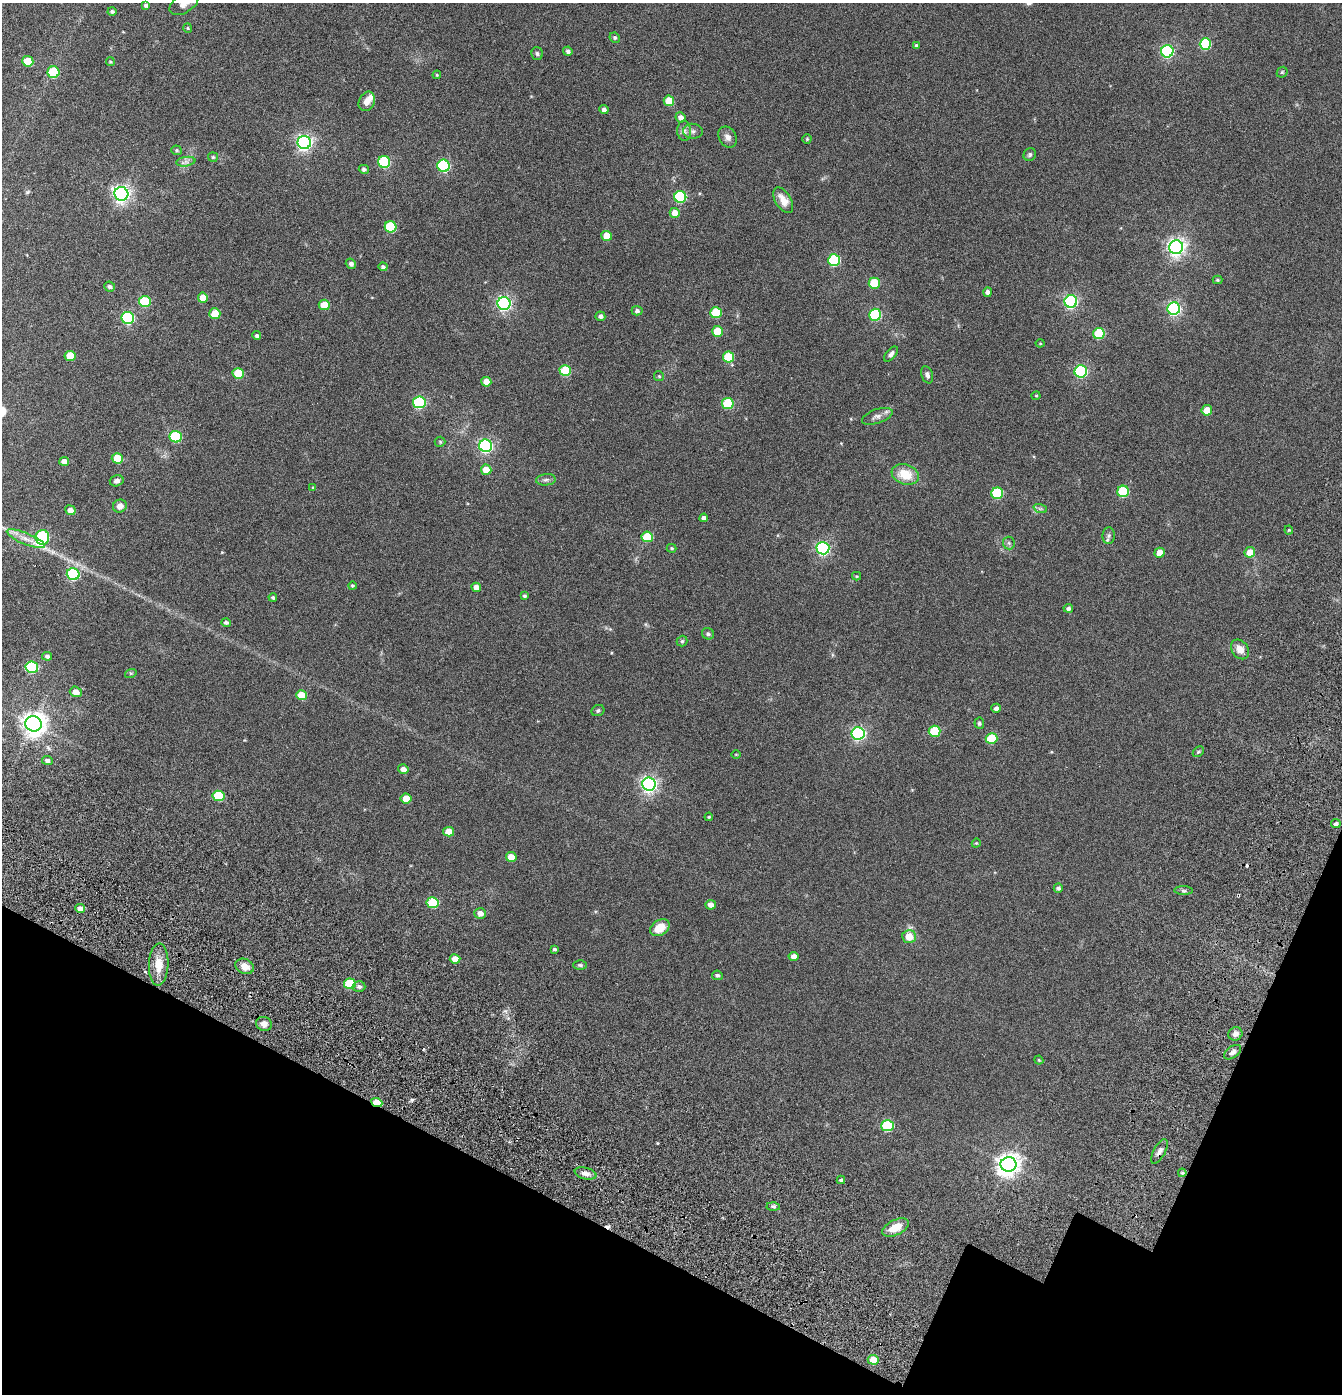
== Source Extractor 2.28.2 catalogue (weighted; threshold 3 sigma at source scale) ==
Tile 15 of 4 x 4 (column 3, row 4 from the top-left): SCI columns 2931-4270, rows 222-1613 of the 6104 x 6079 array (HDU 1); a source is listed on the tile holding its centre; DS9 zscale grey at full resolution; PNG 1344 x 1396 px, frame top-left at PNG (2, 3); each listed source drawn as its Kron ellipse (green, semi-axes under 4 px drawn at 4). Shown black and unused: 17% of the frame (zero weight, under 3 of 6 exposures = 11% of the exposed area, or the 3 px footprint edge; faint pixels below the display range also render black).
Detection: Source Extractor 2.28.2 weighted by HDU 2 'WHT'; one run over the whole footprint, this tile lists its part. Background 0.139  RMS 0.011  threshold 0.047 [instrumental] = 3 sigma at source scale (4.09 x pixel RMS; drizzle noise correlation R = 1.36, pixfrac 0.8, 0.05/0.05 arcsec/px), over >= 5 px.
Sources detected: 172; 1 inside a brighter object's white glare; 3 cosmic-ray / hot-pixel residue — neither listed nor drawn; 1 inside a brighter listed object's ellipse — not listed separately; the other 167 listed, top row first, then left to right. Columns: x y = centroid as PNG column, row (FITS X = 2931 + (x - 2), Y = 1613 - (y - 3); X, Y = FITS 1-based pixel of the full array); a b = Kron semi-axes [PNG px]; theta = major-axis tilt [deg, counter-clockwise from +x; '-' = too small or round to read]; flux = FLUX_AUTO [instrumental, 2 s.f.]
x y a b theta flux
184 3 16 9 32 7.8
146 5 4 3 - 2.2
112 11 4 4 - 2
188 28 5 4 - 1
615 38 5 5 - 1.5
1205 44 6 5 - 68
916 45 4 4 - 1.6
568 51 5 4 - 2.5
1167 51 6 6 - 150
537 54 6 5 - 2
28 61 5 5 - 23
110 62 4 3 - 1.1
53 72 6 6 - 52
1282 72 6 5 - 1.2
437 75 4 4 - 0.98
367 101 10 7 62 6.2
669 101 5 5 - 19
604 110 4 4 - 2.9
680 117 5 5 - 4.2
684 131 10 7 -88 3.6
693 131 10 7 -4 3.2
728 137 11 8 -58 4.5
807 139 4 4 - 1
304 142 6 6 - 290
177 150 5 4 - 1.3
1030 155 7 6 - 1.9
213 157 5 5 - 1.2
186 162 10 4 8 3
384 162 6 6 - 77
443 166 6 6 - 110
364 169 5 4 - 2.2
121 194 7 6 - 370
680 197 6 6 - 94
783 200 14 7 -58 9.6
675 213 5 5 - 9.7
391 227 6 5 - 50
607 236 5 5 - 13
1176 247 7 7 - 400
834 260 6 6 - 79
351 264 5 5 - 2.8
383 267 4 4 - 2.1
1218 280 5 4 - 1.2
874 283 5 5 - 37
110 287 5 5 - 2.6
988 292 4 4 - 3.3
203 298 5 5 - 11
145 301 6 5 - 48
1071 301 6 6 - 180
504 303 6 6 - 220
324 305 5 5 - 20
1174 309 6 6 - 190
637 311 5 5 - 2.4
716 313 5 5 - 43
215 314 5 5 - 21
875 315 6 6 - 85
600 316 5 5 - 3.1
128 318 6 6 - 110
717 331 5 5 - 23
1099 334 6 5 - 48
257 336 4 4 - 1.7
1040 343 4 4 - 0.8
891 354 9 5 50 2.7
70 356 5 5 - 21
728 357 5 5 - 34
565 371 6 5 - 42
1081 371 6 6 - 130
238 373 6 5 - 34
927 375 9 5 -70 2.8
659 376 5 5 - 1.1
486 382 5 5 - 9.8
1036 396 4 4 - 0.94
419 402 6 6 - 100
728 403 6 5 - 51
1207 410 5 5 - 16
877 416 16 7 20 4.6
176 437 6 5 - 61
440 442 5 5 - 1.1
486 446 6 6 - 200
117 458 5 5 - 29
64 461 5 4 - 4.6
486 470 5 5 - 14
905 474 14 10 -19 20
546 480 10 5 5 2.5
117 481 7 5 15 3.2
313 488 4 3 - 0.96
1123 491 6 5 - 52
997 493 6 5 - 61
120 506 7 6 - 5.8
1040 508 7 4 -19 1.7
70 510 5 5 - 5.4
704 518 4 4 - 3.7
1289 530 4 4 - 0.98
1109 536 8 6 87 2.4
42 537 7 7 - 110
647 537 5 5 - 32
26 539 20 5 -23 8.1
1009 543 6 6 - 1.7
672 548 5 4 - 1.1
823 548 6 6 - 180
1250 552 5 5 - 12
1159 553 5 5 - 10
73 574 6 6 - 94
857 576 4 4 - 0.98
352 586 4 4 - 1.3
476 587 5 4 - 5.9
524 596 4 4 - 1.6
273 597 4 4 - 1.6
1068 608 5 4 - 2.4
226 623 5 4 - 2.2
708 634 6 5 - 1.6
682 641 5 5 - 1.5
1240 649 11 8 -55 8.1
47 656 5 4 - 2.5
32 667 6 5 - 83
131 673 6 3 17 1
76 692 6 5 - 7
301 695 5 5 - 19
996 708 4 4 - 2.8
598 711 6 5 - 1.7
979 723 5 5 - 1.8
33 724 8 7 - 810
935 731 6 5 - 40
858 733 6 6 - 180
992 738 6 5 - 40
1198 752 6 4 43 1.5
736 754 5 3 - 0.72
47 761 5 4 - 3.1
403 769 5 4 - 4.7
649 784 7 6 - 320
218 796 6 5 - 39
406 798 5 5 - 14
709 817 4 3 - 0.88
1336 824 4 4 - 2.2
449 832 5 4 - 9.8
976 843 4 4 - 0.86
511 857 5 5 - 14
1058 888 5 4 - 2.2
1184 891 9 4 -1 2
433 903 6 5 - 49
711 905 5 5 - 4.8
80 909 5 4 - 7
480 913 6 5 - 5.8
660 928 10 7 35 16
909 936 7 6 - 13
555 949 4 3 - 1.7
794 956 5 4 - 5.3
455 959 5 4 - 11
159 965 21 10 88 13
580 965 7 4 -1 1.5
245 966 9 7 -23 8.6
717 975 5 4 - 1.9
350 984 6 5 - 41
359 987 6 5 - 2.5
264 1024 8 7 - 5.2
1235 1034 7 6 - 3.9
1233 1052 9 5 36 3.5
1039 1060 4 3 - 0.92
377 1102 6 4 -22 21
888 1126 6 5 - 62
1159 1151 13 5 61 4.1
1008 1164 8 7 - 640
585 1173 11 5 -13 5.1
1182 1173 4 4 - 1.1
841 1180 4 3 - 1.5
773 1206 6 4 -2 1.7
896 1228 14 7 25 14
873 1360 5 5 - 15
Overlapping masked pixels (flux is a lower limit): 3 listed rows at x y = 377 1102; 1159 1151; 873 1360
Isophote crosses this tile's border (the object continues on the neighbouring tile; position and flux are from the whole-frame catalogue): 2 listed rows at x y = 184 3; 26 539